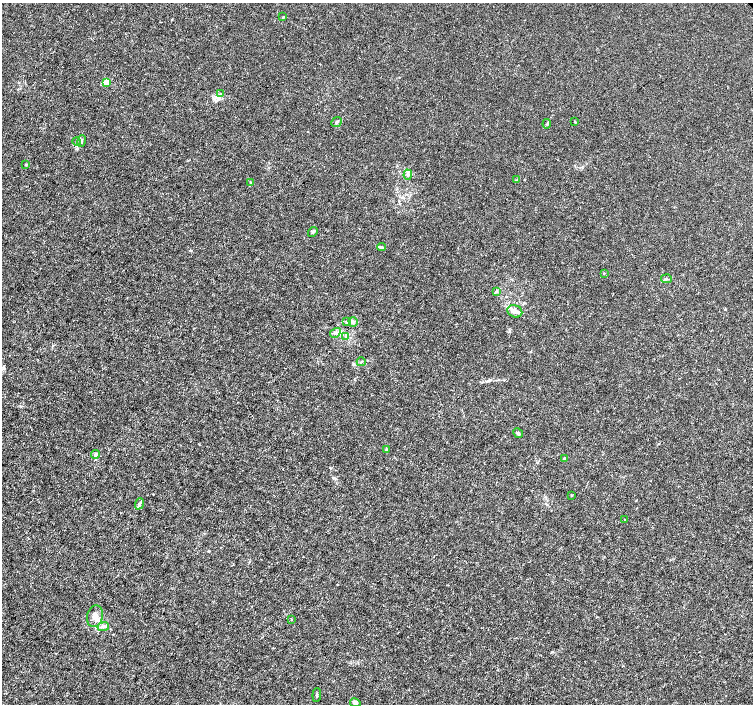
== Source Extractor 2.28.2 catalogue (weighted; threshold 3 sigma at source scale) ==
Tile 7 of 4 x 4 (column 3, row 2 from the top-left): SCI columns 3010-4510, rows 3021-4424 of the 6012 x 5974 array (HDU 1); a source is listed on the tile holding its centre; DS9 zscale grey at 2 x 2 block average (1 PNG px = mean of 2 x 2 image px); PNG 755 x 706 px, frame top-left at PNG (2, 3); each listed source drawn as its Kron ellipse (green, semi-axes under 4 px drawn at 4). Shown black and unused: <1% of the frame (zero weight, under 3 of 4 exposures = <1% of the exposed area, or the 3 px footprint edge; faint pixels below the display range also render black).
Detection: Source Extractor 2.28.2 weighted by HDU 2 'WHT'; one run over the whole footprint, this tile lists its part. Background 0.00115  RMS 0.0013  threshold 0.00601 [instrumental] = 3 sigma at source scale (4.5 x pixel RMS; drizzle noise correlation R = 1.50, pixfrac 1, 0.0396/0.0396 arcsec/px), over >= 5 px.
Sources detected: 36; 1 inside a brighter listed object's ellipse — not listed separately; the other 35 listed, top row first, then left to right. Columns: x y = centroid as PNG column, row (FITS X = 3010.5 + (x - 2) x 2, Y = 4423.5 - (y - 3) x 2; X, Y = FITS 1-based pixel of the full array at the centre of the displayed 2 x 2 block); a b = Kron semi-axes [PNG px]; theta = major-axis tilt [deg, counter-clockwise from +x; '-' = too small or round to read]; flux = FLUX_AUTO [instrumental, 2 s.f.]
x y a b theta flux
283 17 3 2 - 0.22
106 82 3 3 - 6.7
220 94 4 3 - 0.44
337 122 6 3 39 0.46
575 122 3 3 - 0.25
547 124 5 3 - 0.33
77 141 4 2 - 0.35
81 141 6 2 78 0.45
26 165 3 2 - 0.26
408 175 5 4 - 0.88
517 180 3 2 - 0.24
250 182 3 2 - 0.17
313 232 5 3 - 0.48
382 247 4 2 - 0.33
604 273 2 2 - 0.18
666 279 5 3 - 0.51
497 291 4 3 - 0.43
515 311 7 6 - 1.5
346 322 3 2 - 0.25
353 322 5 4 - 0.9
335 333 6 3 33 0.61
345 337 4 4 - 0.49
361 362 4 2 - 0.26
518 433 5 3 - 0.48
386 450 4 2 - 0.29
95 454 4 4 - 0.78
564 458 4 3 - 0.27
572 495 2 2 - 0.21
139 504 6 3 69 0.61
625 520 2 2 - 0.14
95 616 11 8 79 2.4
291 619 3 2 - 0.17
103 627 6 4 8 0.77
317 695 7 2 86 0.43
355 703 5 4 - 0.97
Diffuse or blended objects may show on this block-average render without a row.